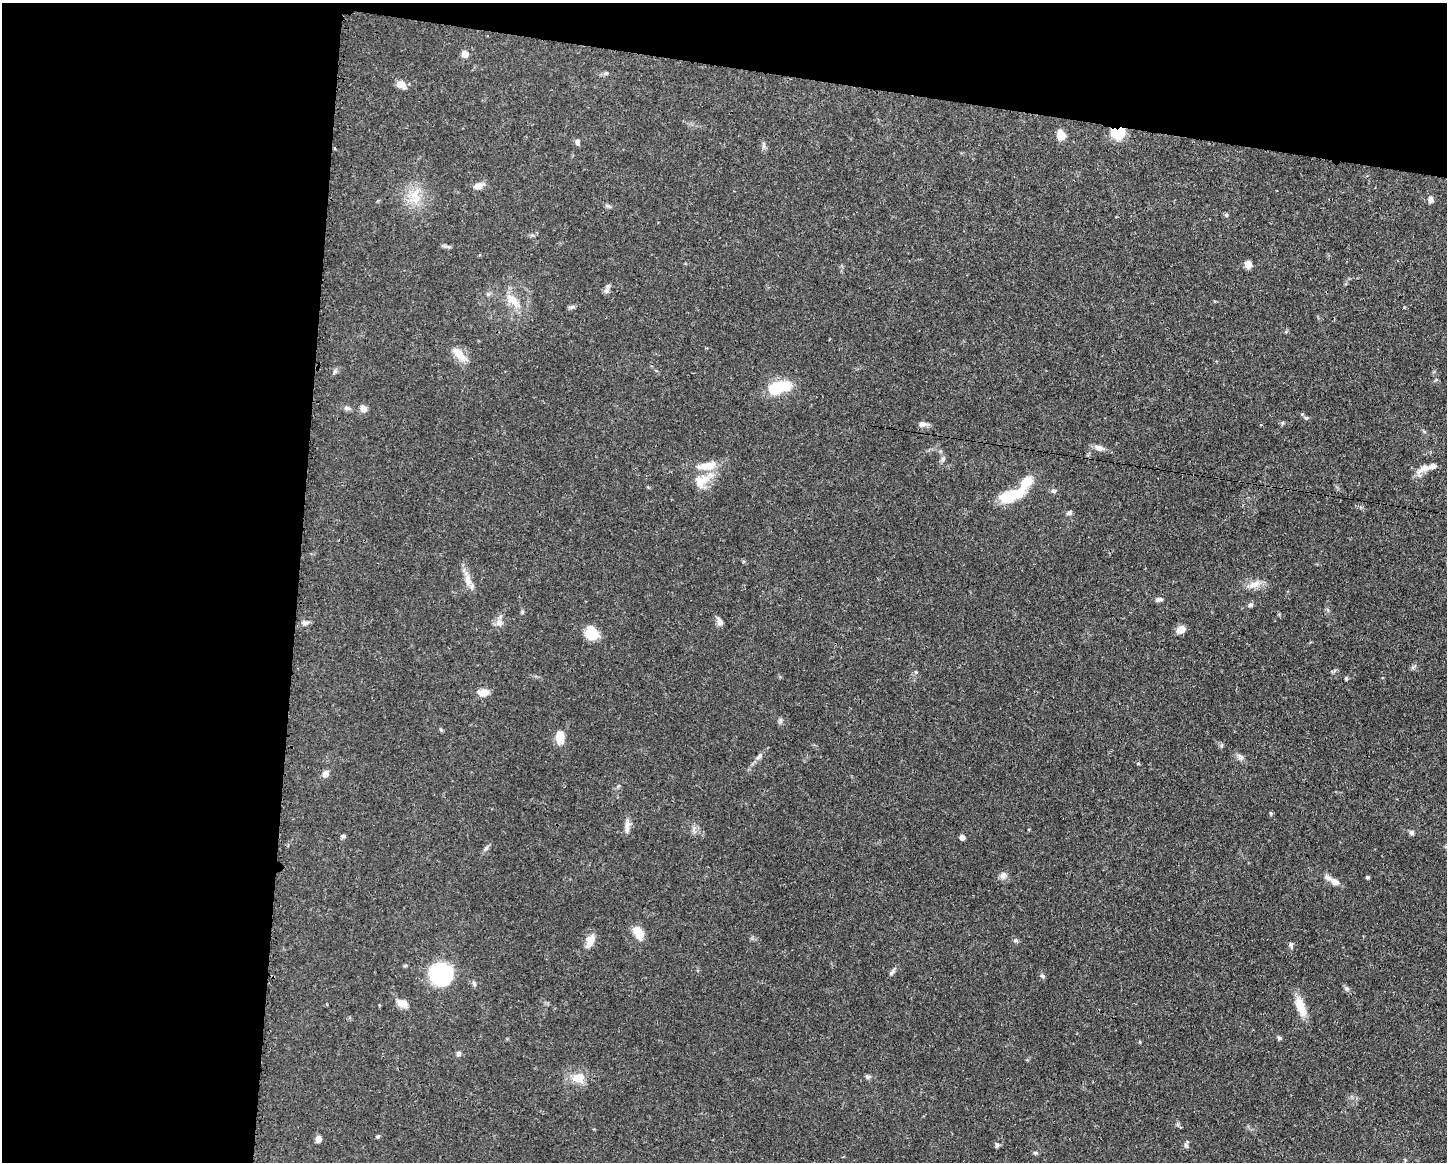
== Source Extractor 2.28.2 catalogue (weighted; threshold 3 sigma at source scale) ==
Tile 1 of 3 x 4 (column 1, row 1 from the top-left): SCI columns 118-1562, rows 3486-4645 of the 4682 x 4647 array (HDU 1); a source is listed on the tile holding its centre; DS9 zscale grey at full resolution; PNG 1449 x 1164 px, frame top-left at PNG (2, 3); no overlay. Shown black and unused: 27% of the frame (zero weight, under 3 of 4 exposures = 1% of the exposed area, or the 3 px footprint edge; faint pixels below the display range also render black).
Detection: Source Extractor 2.28.2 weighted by HDU 2 'WHT'; one run over the whole footprint, this tile lists its part. Background 0.0563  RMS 0.0033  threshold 0.0148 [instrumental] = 3 sigma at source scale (4.5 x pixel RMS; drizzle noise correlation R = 1.50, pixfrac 1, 0.05/0.05 arcsec/px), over >= 5 px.
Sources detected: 84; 1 inside a brighter object's white glare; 1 cosmic-ray / hot-pixel residue — not listed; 2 inside a brighter listed object's ellipse — not listed separately; the other 80 listed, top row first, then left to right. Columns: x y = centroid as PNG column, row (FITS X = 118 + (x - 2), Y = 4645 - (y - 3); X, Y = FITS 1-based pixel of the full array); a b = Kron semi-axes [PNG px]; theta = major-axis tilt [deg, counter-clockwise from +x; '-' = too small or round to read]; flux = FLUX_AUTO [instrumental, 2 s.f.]
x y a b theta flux
465 54 8 8 - 1.9
606 73 6 5 - 0.54
401 84 9 7 -27 3.1
1117 133 12 9 0 12
1061 135 10 9 - 3.6
577 142 8 6 -89 0.89
764 146 9 4 90 0.79
478 186 13 8 15 2.3
414 194 20 11 57 5.7
1430 199 8 6 86 1.3
607 206 8 4 -9 0.64
1226 215 6 4 72 0.39
1248 264 7 6 - 2.6
606 290 8 6 69 1
488 294 5 5 - 0.55
513 301 23 10 -41 4.9
571 307 10 4 12 0.69
459 354 23 10 -50 4.2
779 387 28 14 12 12
347 408 9 5 -15 0.95
363 409 7 6 - 2.1
1306 418 6 5 - 0.59
1282 423 6 4 19 0.44
923 424 10 7 7 1.6
1099 448 14 7 -15 1.7
943 459 7 6 - 0.83
708 466 24 10 9 6.2
1424 468 20 8 24 2.9
705 479 24 12 8 5.9
1027 482 20 11 49 5.6
1054 491 8 5 10 0.74
1009 496 24 13 11 10
1069 513 8 5 34 0.71
468 580 17 9 -76 3.1
1253 585 19 9 21 3.3
1157 600 8 6 38 0.91
1250 605 7 6 - 0.74
522 612 5 5 - 0.45
719 621 10 7 -64 1.5
305 623 10 6 -13 1.1
499 623 10 8 -27 1.8
1181 629 9 7 31 2.9
591 633 15 13 -58 6.5
1346 679 5 4 - 0.44
483 693 14 9 5 2.6
780 721 7 4 71 0.64
560 737 14 8 89 5
759 756 12 5 41 1.2
1240 757 11 7 -31 1.2
1138 763 5 3 - 0.33
325 774 8 7 - 1.8
1270 813 5 3 - 0.32
627 829 13 6 -90 1.8
1412 833 7 6 - 0.73
343 836 7 5 0 0.6
962 837 5 5 - 1.4
486 848 7 5 44 0.74
1003 875 10 8 53 1.4
1367 877 4 3 - 0.47
1334 882 14 8 -31 2.4
638 932 14 8 -62 6
590 940 19 10 66 2.9
1016 940 7 5 16 0.6
1291 945 7 5 -71 0.69
892 972 10 4 58 0.77
441 974 18 17 - 30
1042 976 7 5 -22 0.59
474 983 8 5 -64 0.69
1347 988 7 5 -36 0.72
402 1004 14 9 -19 2.6
1300 1007 27 10 -70 5.4
1279 1038 5 5 - 0.58
458 1054 6 6 - 0.81
868 1076 7 6 - 0.7
578 1078 20 15 3 5
377 1136 7 3 9 0.42
318 1139 7 6 - 1.8
997 1145 8 5 89 0.65
1186 1145 8 5 -85 0.73
1035 1153 6 5 - 0.54
Overlapping masked pixels (flux is a lower limit): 1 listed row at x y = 1117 133
Unlisted compact peaks at least as high as the median listed source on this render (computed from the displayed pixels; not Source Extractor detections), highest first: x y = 1221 746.